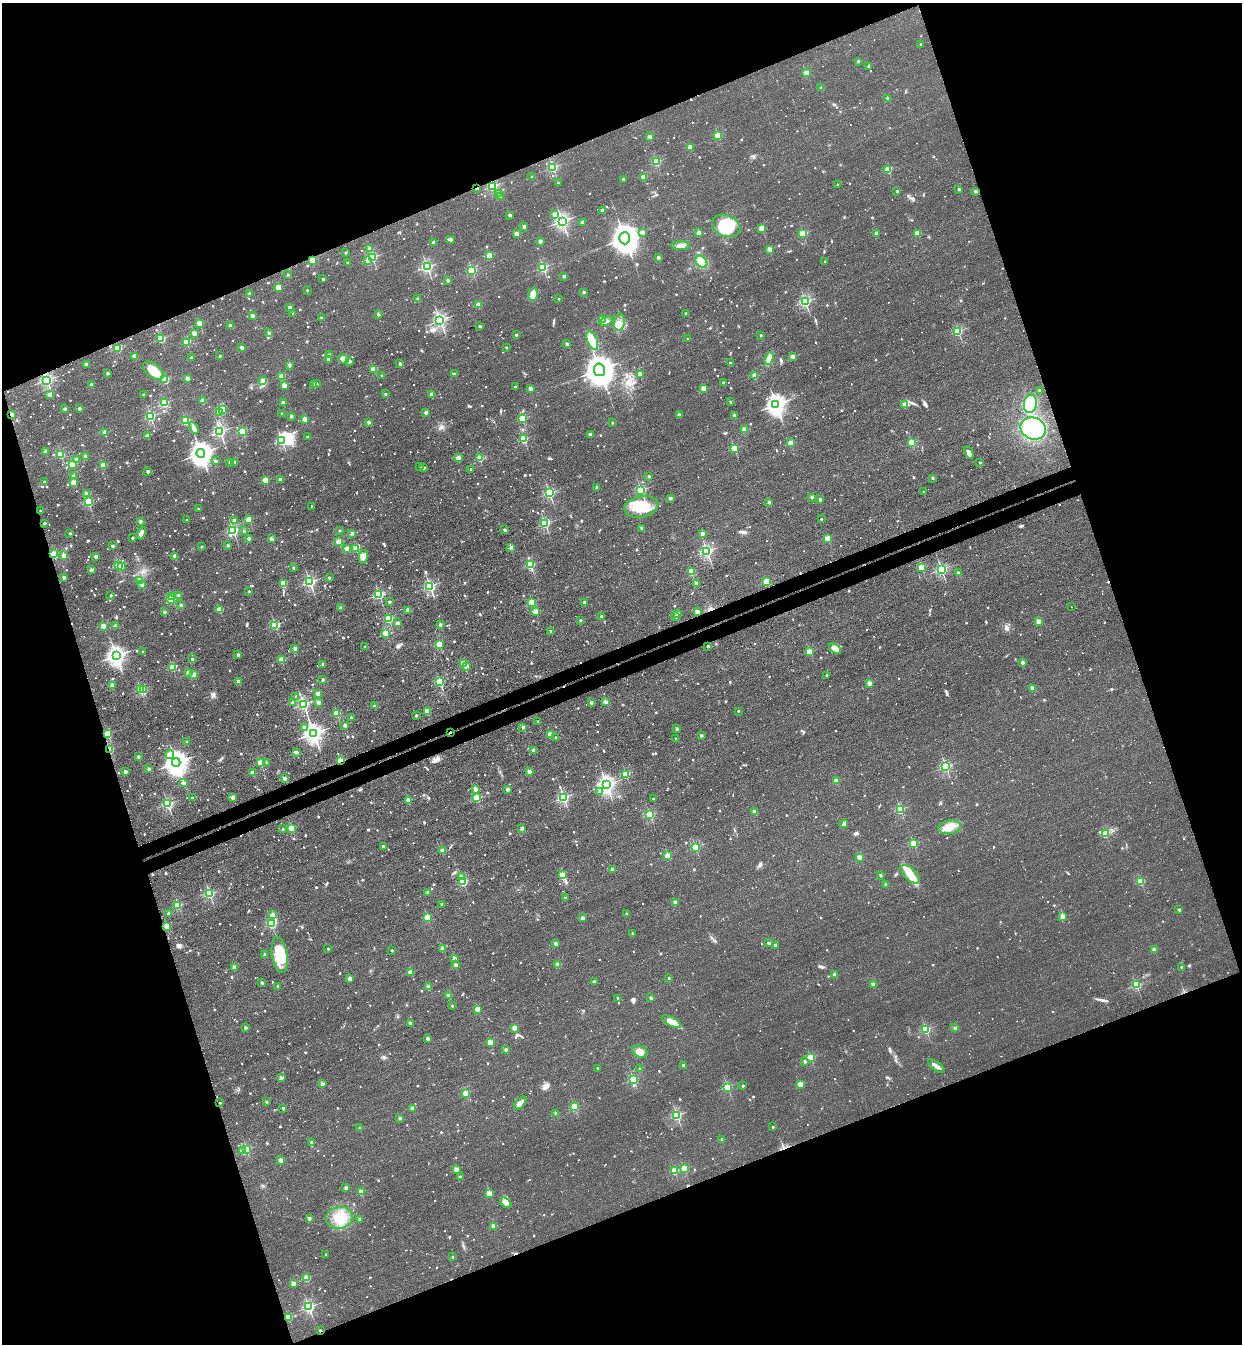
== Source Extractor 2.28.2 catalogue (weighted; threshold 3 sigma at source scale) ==
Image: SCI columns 312-5268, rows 64-5429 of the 5451 x 5491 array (HDU 1 of 3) = the unmasked area's bounding box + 8 px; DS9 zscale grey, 4 x 4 block average (1 PNG px = mean of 4 x 4 image px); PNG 1244 x 1346 px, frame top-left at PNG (2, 3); each listed source drawn as its Kron ellipse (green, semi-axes under 4 px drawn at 4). Shown black and unused: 41% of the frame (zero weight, under 3 of 4 exposures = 7% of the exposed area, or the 3 px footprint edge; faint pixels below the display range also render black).
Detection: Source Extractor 2.28.2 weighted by HDU 2 'WHT'. Background 0.0858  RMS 0.014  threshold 0.0635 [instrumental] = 3 sigma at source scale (4.5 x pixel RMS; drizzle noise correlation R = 1.50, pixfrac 1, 0.05/0.05 arcsec/px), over >= 5 px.
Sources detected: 1848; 13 too faint to see at this stretch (4 x 4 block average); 4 inside a brighter object's white glare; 18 cosmic-ray / hot-pixel residue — neither listed nor drawn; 16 coinciding with a brighter row at this scale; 24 inside a brighter listed object's ellipse — not listed separately; of the other 1773, all 500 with FLUX_AUTO >= 30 (the completeness limit of this list) listed and drawn (1273 fainter detections not listed), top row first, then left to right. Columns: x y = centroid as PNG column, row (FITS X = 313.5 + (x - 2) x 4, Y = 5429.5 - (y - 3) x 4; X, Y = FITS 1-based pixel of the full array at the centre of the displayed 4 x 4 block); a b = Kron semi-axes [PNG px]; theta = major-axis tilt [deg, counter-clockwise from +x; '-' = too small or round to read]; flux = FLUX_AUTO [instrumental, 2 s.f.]
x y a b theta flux
921 44 2 2 - 32
858 61 2 2 - 62
869 67 2 2 - 95
806 73 2 2 - 320
821 88 2 2 - 74
888 98 2 2 - 110
718 135 2 2 - 440
649 137 2 2 - 180
690 147 2 2 - 240
656 162 2 2 - 750
553 167 2 2 - 990
888 170 2 2 - 450
532 177 2 2 - 33
643 177 2 2 - 200
623 179 2 2 - 64
558 183 2 2 - 38
838 185 2 2 - 39
493 186 2 2 - 1200
477 188 2 2 - 65
959 189 2 2 - 76
897 191 2 2 - 59
976 191 2 2 - 89
499 193 2 2 - 70
501 196 2 2 - 120
602 210 2 2 - 120
510 215 2 2 - 95
555 215 2 2 - 190
562 221 3 2 - 2900
582 222 2 2 - 93
524 226 2 2 - 96
726 226 15 10 -22 370
761 228 2 2 - 300
643 232 2 2 - 130
698 233 2 2 - 200
803 233 2 2 - 530
876 233 2 2 - 160
917 233 2 2 - 290
517 234 2 2 - 260
625 238 6 5 - 12000
450 239 2 2 - 92
540 241 2 2 - 120
433 243 2 2 - 110
681 246 9 3 1 61
369 248 2 2 - 91
769 249 2 2 - 250
345 253 2 2 - 38
489 255 2 2 - 390
372 257 2 2 - 1100
658 257 2 2 - 74
312 260 2 2 - 290
368 261 2 2 - 100
825 261 2 2 - 30
347 262 2 2 - 39
701 262 7 5 -48 130
427 267 2 2 - 1700
543 267 2 2 - 980
472 270 2 2 - 890
288 275 2 2 - 55
564 276 2 2 - 110
323 279 2 2 - 40
448 280 2 2 - 96
278 287 2 2 - 350
307 290 2 2 - 35
584 292 2 2 - 62
249 293 2 2 - 48
533 294 6 4 75 170
418 299 2 2 - 100
558 299 2 2 - 33
805 302 2 2 - 1500
478 305 2 2 - 270
290 308 2 2 - 110
293 313 2 2 - 31
686 313 2 2 - 49
378 314 2 2 - 58
253 316 2 2 - 170
321 318 2 2 - 54
440 320 2 2 - 2600
602 320 2 2 - 340
606 321 6 3 20 30
619 322 8 5 84 64
200 324 2 2 - 340
230 326 2 2 - 150
480 326 2 2 - 69
958 331 2 2 - 880
194 333 2 2 - 220
269 333 2 2 - 100
516 335 2 2 - 58
760 335 2 2 - 41
161 339 2 2 - 650
688 339 2 2 - 34
592 341 10 5 -67 190
187 342 2 2 - 550
567 344 2 2 - 100
242 347 2 2 - 98
506 347 2 2 - 35
118 348 2 2 - 650
329 355 2 2 - 80
135 356 2 2 - 250
220 356 2 2 - 45
793 357 2 2 - 210
191 358 2 2 - 85
328 359 2 2 - 84
343 359 5 3 - 100
769 359 7 3 71 100
349 361 2 2 - 79
400 363 2 2 - 85
730 363 2 2 - 34
86 364 2 2 - 140
289 366 2 2 - 34
374 369 2 2 - 340
599 370 6 5 - 15000
153 371 12 7 -38 190
107 373 2 2 - 56
454 374 2 2 - 96
640 374 2 2 - 240
282 376 2 2 - 270
382 376 2 2 - 31
755 376 2 2 - 280
187 378 2 2 - 180
165 379 2 2 - 560
47 380 2 2 - 2100
262 380 2 2 - 120
316 383 2 2 - 41
723 383 2 2 - 49
91 385 2 2 - 110
284 385 2 2 - 280
314 385 2 2 - 130
515 387 2 2 - 33
530 388 2 2 - 170
704 388 2 2 - 300
1040 390 2 2 - 69
385 394 2 2 - 45
431 394 2 2 - 150
49 395 2 2 - 140
144 395 2 2 - 47
203 401 2 2 - 220
283 402 2 2 - 120
730 402 2 2 - 33
164 403 2 2 - 780
1030 404 9 6 80 340
776 405 3 3 - 6300
904 405 2 2 - 180
79 408 2 2 - 71
64 409 2 2 - 71
222 409 2 2 - 390
220 412 2 2 - 460
426 413 2 2 - 100
282 414 2 2 - 87
11 415 4 2 - 41
679 415 2 2 - 98
734 415 2 2 - 89
150 416 2 2 - 1100
291 416 2 2 - 72
305 419 2 2 - 300
522 419 2 2 - 650
185 421 2 2 - 680
368 422 2 2 - 92
612 423 2 2 - 36
194 428 6 3 -63 34
1033 428 13 10 -24 770
744 429 3 3 - 45
220 431 2 2 - 1900
242 431 2 2 - 680
105 433 2 2 - 270
590 434 2 2 - 87
147 436 2 2 - 180
307 437 2 2 - 63
524 439 2 2 - 670
282 440 2 2 - 1200
790 443 2 2 - 260
912 443 2 2 - 560
734 448 2 2 - 550
45 451 2 2 - 140
201 453 4 3 - 7800
969 453 6 3 -61 47
61 454 2 2 - 420
86 456 2 2 - 140
458 458 2 2 - 220
480 458 2 2 - 390
76 459 2 2 - 110
215 461 2 2 - 69
230 462 2 2 - 87
235 462 2 2 - 99
980 463 2 2 - 34
73 464 2 2 - 500
103 465 2 2 - 440
419 466 2 2 - 35
424 468 2 2 - 47
471 469 2 2 - 37
147 471 2 2 - 82
73 475 2 2 - 38
649 476 2 2 - 58
932 478 2 2 - 31
280 479 2 2 - 120
265 480 2 2 - 420
44 482 2 2 - 46
74 483 2 2 - 410
597 488 2 2 - 74
641 490 2 2 - 1100
923 492 2 2 - 38
549 493 2 2 - 1400
86 494 2 2 - 120
812 497 2 2 - 79
670 498 2 2 - 74
820 499 2 2 - 90
88 502 2 2 - 970
769 502 2 2 - 79
312 506 2 2 - 45
641 507 17 10 11 270
198 509 2 2 - 32
40 510 2 2 - 33
249 519 2 2 - 460
821 519 2 2 - 46
186 520 2 2 - 32
140 521 2 2 - 87
234 521 2 2 - 170
44 523 2 2 - 70
545 523 2 2 - 1100
642 528 2 2 - 120
233 530 2 2 - 1200
339 530 2 2 - 36
505 530 2 2 - 83
244 531 2 2 - 43
70 533 2 2 - 47
141 533 6 4 64 52
352 533 2 2 - 120
702 533 2 2 - 160
132 538 2 2 - 50
249 538 2 2 - 100
828 538 2 2 - 340
271 539 2 2 - 180
339 542 2 2 - 380
228 545 2 2 - 90
112 546 2 2 - 84
201 547 2 2 - 38
511 548 2 2 - 120
346 549 2 2 - 140
356 549 2 2 - 300
707 551 2 2 - 1800
54 554 2 2 - 520
64 556 2 2 - 200
95 556 2 2 - 120
175 556 2 2 - 190
363 557 7 4 80 57
118 565 2 2 - 710
530 565 2 2 - 840
121 566 2 2 - 330
293 568 2 2 - 45
922 568 2 2 - 490
91 570 2 2 - 120
941 570 2 2 - 1600
691 572 2 2 - 460
958 573 2 2 - 61
64 577 2 2 - 79
329 578 2 2 - 50
139 580 2 2 - 180
310 582 2 2 - 1700
766 582 2 2 - 500
284 583 2 2 - 310
696 583 2 2 - 150
142 585 2 2 - 98
430 586 2 2 - 1500
249 591 2 2 - 33
379 594 2 2 - 1300
111 595 2 2 - 45
178 595 2 2 - 40
172 597 2 2 - 530
171 600 4 3 - 37
389 602 2 2 - 65
532 602 2 2 - 440
584 602 2 2 - 80
181 605 2 2 - 74
1071 607 2 2 - 47
341 608 2 2 - 140
220 609 2 2 - 300
407 610 2 2 - 77
164 612 2 2 - 66
536 612 2 2 - 300
697 612 2 2 - 190
677 613 2 2 - 170
601 616 2 2 - 47
676 616 2 2 - 65
389 619 2 2 - 580
580 620 2 2 - 57
1038 622 2 2 - 190
397 623 2 2 - 140
275 625 2 2 - 960
440 625 2 2 - 95
103 626 2 2 - 310
115 626 2 2 - 140
550 631 2 2 - 63
385 633 2 2 - 530
439 644 2 2 - 570
365 646 2 2 - 40
708 646 2 2 - 65
295 648 2 2 - 140
835 649 7 4 -39 100
143 652 2 2 - 63
810 652 2 2 - 390
238 654 2 2 - 80
116 656 3 3 - 5600
192 659 2 2 - 54
281 659 2 2 - 300
1022 663 2 2 - 110
323 664 2 2 - 100
464 664 2 2 - 450
467 666 2 2 - 82
172 667 2 2 - 580
189 673 2 2 - 290
194 675 2 2 - 220
827 675 2 2 - 45
322 679 2 2 - 73
238 681 2 2 - 130
440 682 2 2 - 830
869 683 2 2 - 190
112 685 2 2 - 270
1032 688 2 2 - 170
140 689 2 2 - 770
144 690 2 2 - 250
318 693 2 2 - 130
296 696 2 2 - 42
318 702 2 2 - 120
605 702 2 2 - 190
292 703 2 2 - 90
591 703 2 2 - 86
303 704 2 2 - 1600
374 706 2 2 - 73
427 711 2 2 - 340
738 711 2 2 - 38
337 713 2 2 - 410
416 715 2 2 - 49
351 717 2 2 - 38
538 722 2 2 - 41
345 725 2 2 - 110
523 727 2 2 - 83
304 728 2 2 - 120
677 729 2 2 - 68
450 732 2 2 - 59
313 733 3 3 - 5300
108 734 2 2 - 650
550 734 2 2 - 220
701 736 2 2 - 77
555 738 2 2 - 37
676 739 2 2 - 31
187 742 2 2 - 51
110 749 2 2 - 560
534 751 2 2 - 180
296 752 2 2 - 88
169 755 4 3 - 240
138 756 2 2 - 70
341 761 2 2 - 400
176 762 4 4 - 8200
261 762 2 2 - 430
266 762 2 2 - 35
946 767 2 2 - 1400
149 769 2 2 - 84
125 771 2 2 - 98
252 772 2 2 - 170
529 772 2 2 - 140
626 774 2 2 - 540
284 778 2 2 - 140
836 781 2 2 - 290
183 783 2 2 - 120
606 785 3 2 - 4600
475 789 2 2 - 150
507 789 2 2 - 100
600 791 2 2 - 44
233 797 2 2 - 170
192 798 2 2 - 61
477 798 2 2 - 660
563 798 2 2 - 1500
653 799 2 2 - 41
409 801 2 2 - 280
168 804 2 2 - 1100
900 809 2 2 - 820
755 812 2 2 - 180
650 815 2 2 - 940
844 824 4 2 - 37
949 827 11 7 11 110
292 828 2 2 - 480
522 828 2 2 - 130
283 829 2 2 - 39
1105 834 2 2 - 490
913 844 2 2 - 590
383 846 2 2 - 42
695 847 2 2 - 570
443 851 2 2 - 240
668 856 2 2 - 300
860 857 2 2 - 240
612 870 2 2 - 90
563 874 2 2 - 220
910 874 12 6 -44 120
880 875 2 2 - 62
461 876 2 2 - 36
463 882 2 2 - 770
1141 882 2 2 - 540
886 885 2 2 - 67
428 892 2 2 - 79
209 894 2 2 - 1200
565 898 2 2 - 46
675 903 2 2 - 170
442 904 2 2 - 81
178 905 2 2 - 710
1179 910 2 2 - 65
168 913 2 2 - 56
626 914 2 2 - 33
272 915 2 2 - 200
1063 917 2 2 - 220
427 918 2 2 - 560
582 918 2 2 - 110
271 924 2 2 - 990
167 926 2 2 - 320
632 933 2 2 - 39
556 943 2 2 - 110
768 943 2 2 - 62
775 945 2 2 - 120
328 949 2 2 - 41
442 949 2 2 - 150
392 950 2 2 - 35
1154 950 2 2 - 190
265 954 2 2 - 97
280 955 18 7 -82 320
454 958 2 2 - 160
455 965 2 2 - 140
558 965 2 2 - 220
1181 967 2 2 - 39
234 968 2 2 - 200
411 973 2 2 - 280
835 975 2 2 - 100
669 978 2 2 - 43
350 979 2 2 - 170
594 982 2 2 - 61
262 983 2 2 - 85
874 984 2 2 - 230
1136 985 2 2 - 760
277 986 2 2 - 32
429 987 2 2 - 270
449 996 2 2 - 190
618 998 2 2 - 34
651 998 2 2 - 100
452 1006 2 2 - 32
478 1009 2 2 - 300
671 1022 10 4 -27 77
410 1023 2 2 - 110
245 1028 2 2 - 94
514 1028 2 2 - 320
955 1028 2 2 - 100
926 1030 2 2 - 940
428 1039 2 2 - 110
490 1043 2 2 - 370
506 1050 2 2 - 89
640 1051 8 5 -27 66
811 1058 2 2 - 690
805 1061 2 2 - 60
683 1065 2 2 - 51
936 1066 10 3 -37 48
598 1068 2 2 - 37
640 1069 2 2 - 69
281 1078 2 2 - 150
633 1079 2 2 - 820
322 1084 2 2 - 140
800 1085 2 2 - 310
743 1086 2 2 - 44
727 1087 2 2 - 810
466 1093 2 2 - 440
266 1102 2 2 - 52
220 1103 2 2 - 30
520 1103 8 4 50 66
574 1107 2 2 - 640
283 1108 2 2 - 42
412 1108 2 2 - 160
556 1114 2 2 - 140
677 1115 2 2 - 1200
400 1118 2 2 - 75
773 1127 2 2 - 31
360 1128 2 2 - 77
722 1139 2 2 - 42
312 1143 2 2 - 100
246 1149 2 2 - 660
243 1151 2 2 - 200
281 1160 2 2 - 180
456 1169 2 2 - 250
684 1169 2 2 - 500
674 1171 2 2 - 410
460 1177 2 2 - 45
346 1188 2 2 - 100
361 1192 2 2 - 300
489 1193 2 2 - 430
506 1203 6 4 -41 42
309 1218 2 2 - 100
339 1218 13 11 11 180
360 1219 2 2 - 35
494 1226 2 2 - 280
326 1255 2 2 - 53
452 1257 2 2 - 37
307 1278 2 2 - 430
293 1284 2 2 - 220
309 1307 2 2 - 1600
288 1317 2 2 - 420
320 1331 2 2 - 57
Overlapping masked pixels (flux is a lower limit): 8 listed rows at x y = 477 188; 47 380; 11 415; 54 554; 450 732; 110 749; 341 761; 320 1331
Diffuse or blended objects may show on this block-average render without a row.